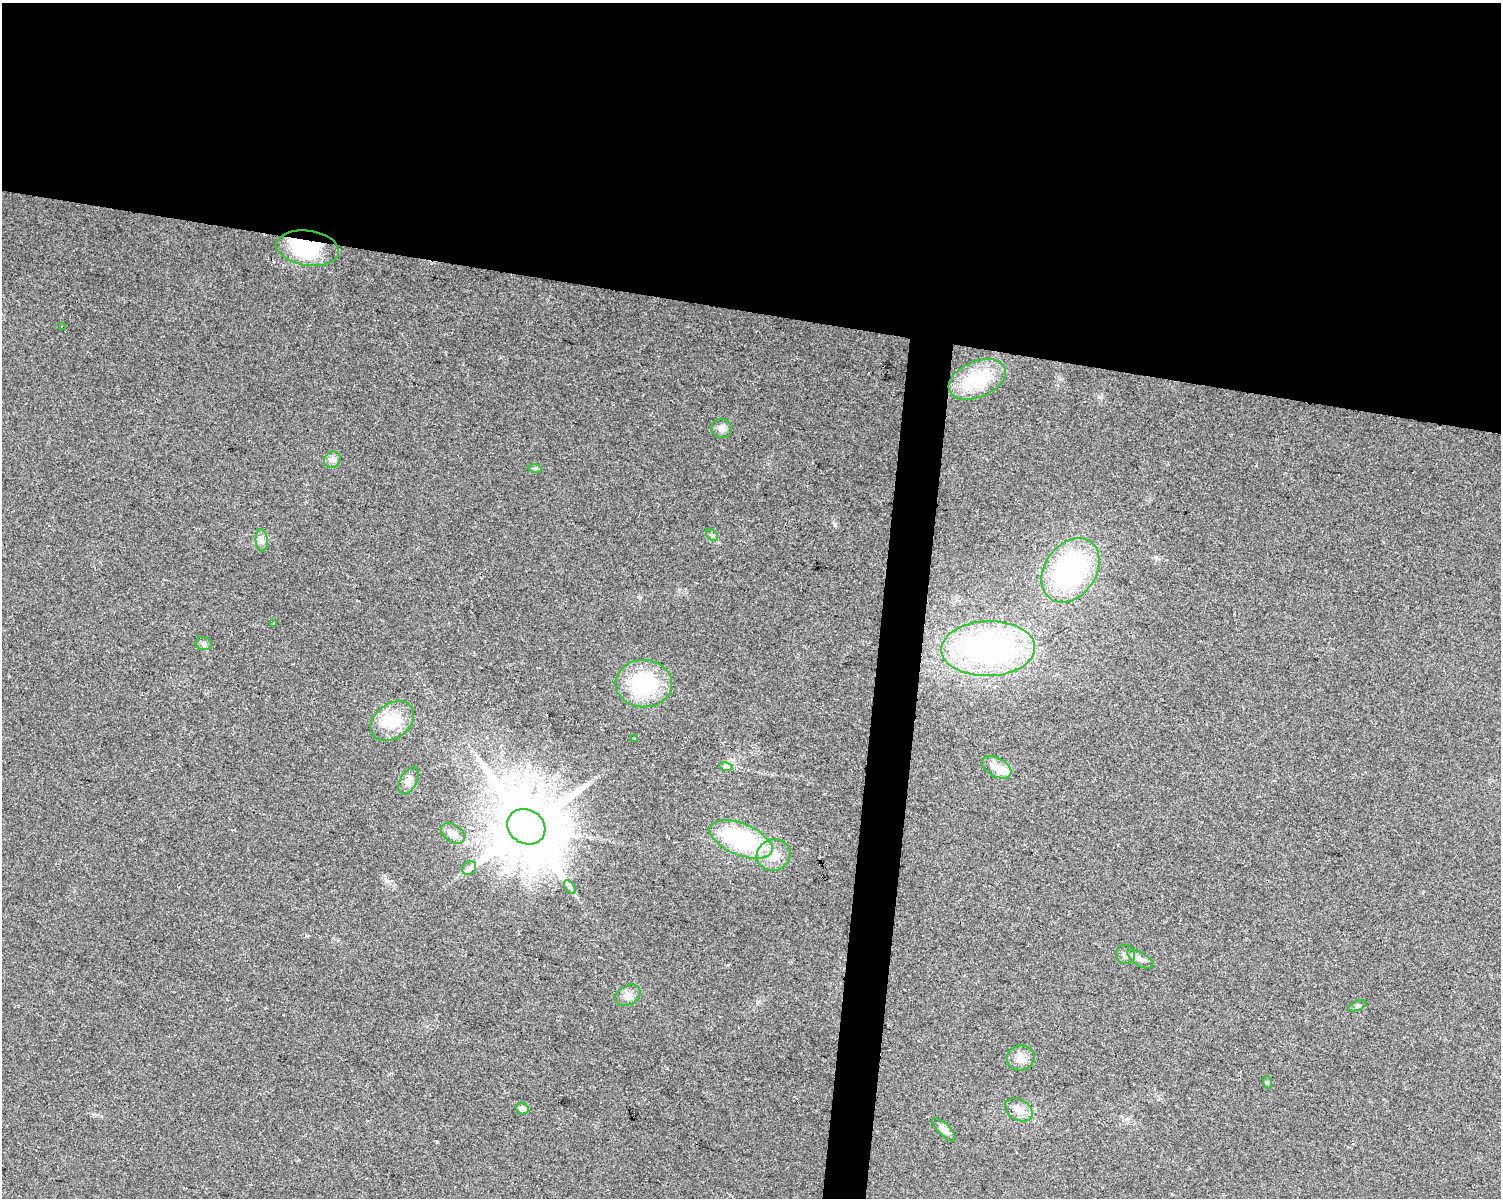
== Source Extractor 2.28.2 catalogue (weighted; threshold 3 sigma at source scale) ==
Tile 2 of 3 x 4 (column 2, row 1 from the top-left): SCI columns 1782-3280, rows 3588-4783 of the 5002 x 4788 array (HDU 1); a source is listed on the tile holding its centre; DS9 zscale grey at full resolution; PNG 1503 x 1200 px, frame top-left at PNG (2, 3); each listed source drawn as its Kron ellipse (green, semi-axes under 4 px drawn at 4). Shown black and unused: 28% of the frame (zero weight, under 2 of 3 exposures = <1% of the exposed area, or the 3 px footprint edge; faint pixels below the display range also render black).
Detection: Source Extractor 2.28.2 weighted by HDU 2 'WHT'; one run over the whole footprint, this tile lists its part. Background 0.0647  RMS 0.0074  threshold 0.0335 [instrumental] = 3 sigma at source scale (4.5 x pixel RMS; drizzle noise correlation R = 1.50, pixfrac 1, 0.0396/0.0396 arcsec/px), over >= 5 px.
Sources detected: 37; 2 inside a brighter object's white glare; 2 cosmic-ray / hot-pixel residue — neither listed nor drawn; the other 33 listed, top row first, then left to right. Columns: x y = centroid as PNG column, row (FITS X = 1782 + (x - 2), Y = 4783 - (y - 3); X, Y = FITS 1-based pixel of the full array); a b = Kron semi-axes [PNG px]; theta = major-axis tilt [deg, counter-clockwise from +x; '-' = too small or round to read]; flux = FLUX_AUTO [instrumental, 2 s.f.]
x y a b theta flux
308 248 31 17 -8 47
63 327 4 3 - 1.1
977 379 30 18 23 44
722 428 10 9 - 4
332 460 9 8 - 3
535 468 6 4 -16 1.1
712 535 7 4 -45 1.5
262 540 11 6 -86 3
1071 570 35 25 55 110
273 623 3 3 - 0.75
203 644 8 6 -11 2.6
988 649 47 27 1 190
644 684 28 24 -1 62
392 721 24 17 38 25
635 738 3 2 - 1
726 767 7 3 -10 1300
997 767 16 9 -28 8.9
408 781 15 8 60 4.4
526 827 20 17 -30 8100
453 833 13 8 -36 6.9
741 839 33 15 -22 91
773 855 17 15 18 14
469 868 7 6 - 2.4
570 887 8 4 -54 1.9
1125 954 10 9 - 3.8
1140 959 15 6 -32 3.7
628 995 13 9 30 4.9
1358 1006 9 4 21 1.6
1021 1058 14 12 11 6.9
1267 1082 6 4 -71 0.92
522 1109 6 5 - 3.8
1019 1110 15 10 -29 7.6
944 1130 15 6 -44 5
Overlapping masked pixels (flux is a lower limit): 2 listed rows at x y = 308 248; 63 327
Unlisted compact peaks at least as high as the median listed source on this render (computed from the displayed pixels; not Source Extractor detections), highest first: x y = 835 525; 1156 557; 389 1074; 437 1142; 640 597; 1100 397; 93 1114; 385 879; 307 936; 1060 379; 667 1068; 772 775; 757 1003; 298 1160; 265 1008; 679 589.